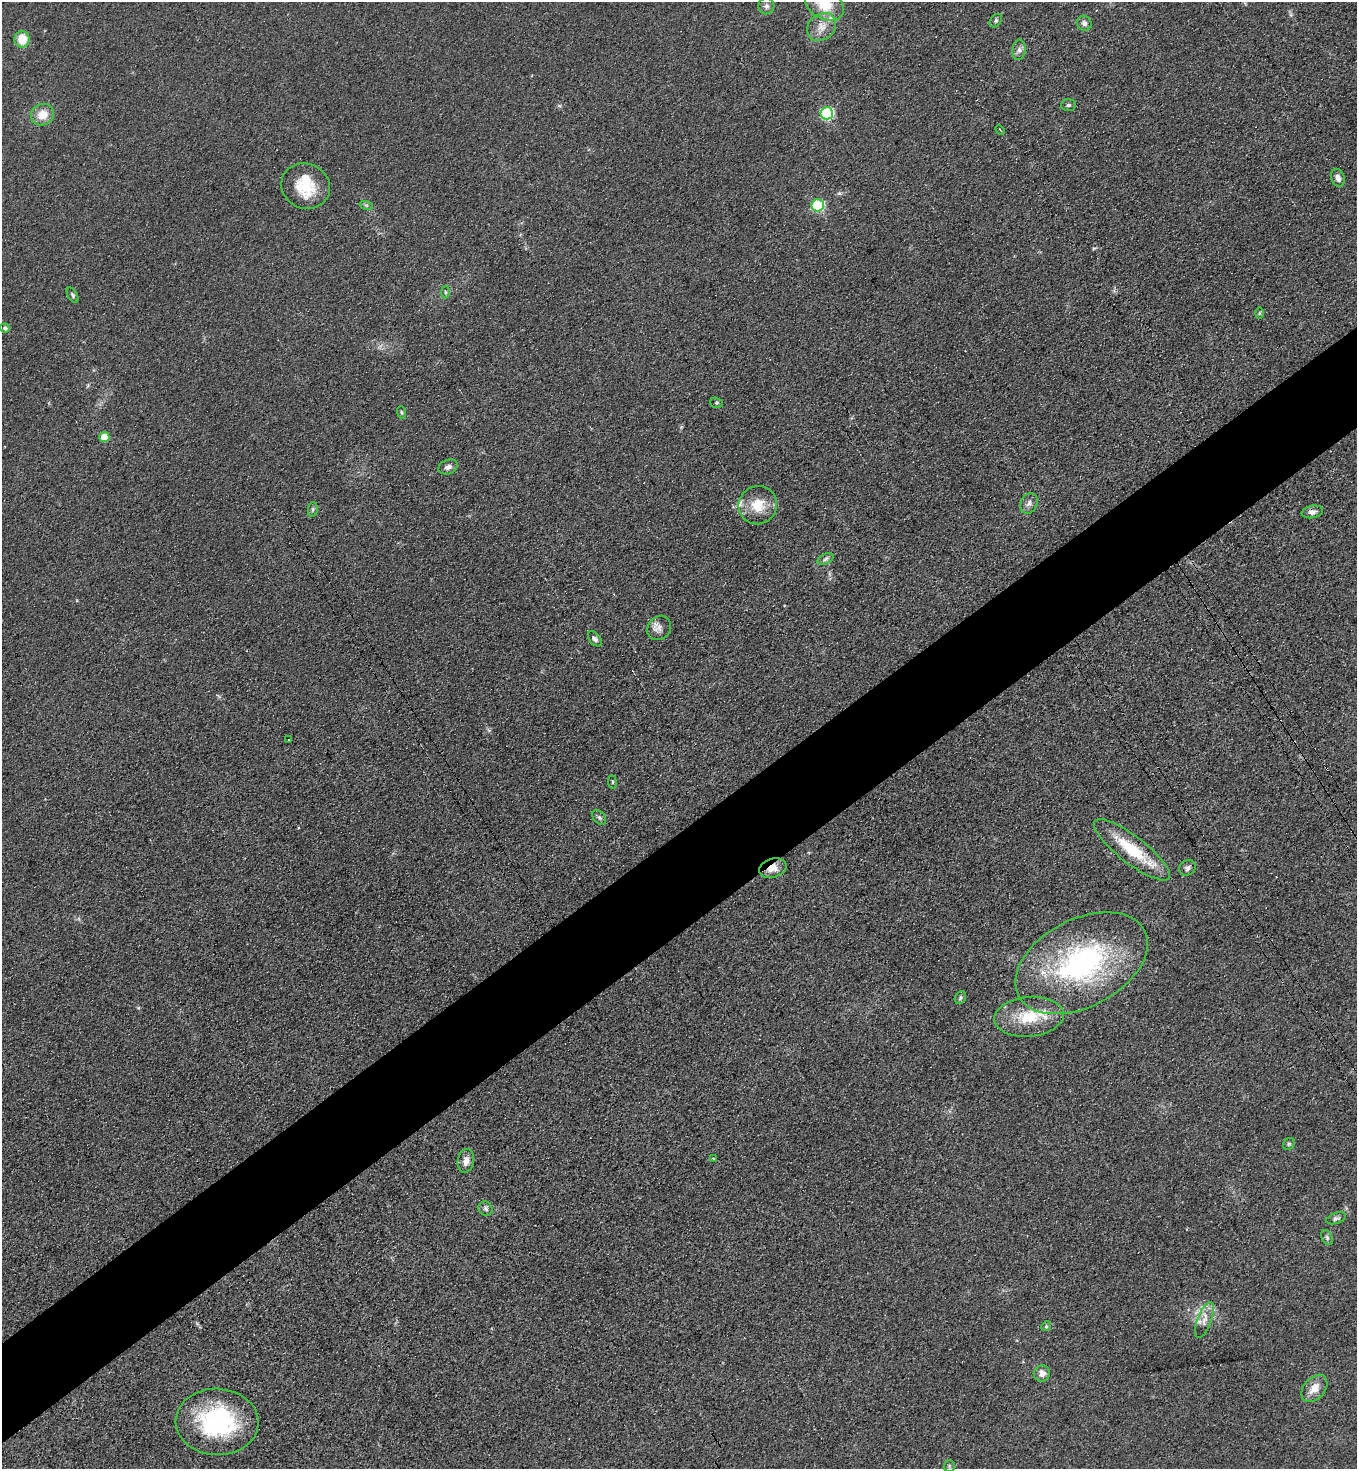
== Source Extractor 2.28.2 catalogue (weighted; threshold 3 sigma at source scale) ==
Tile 7 of 4 x 4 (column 3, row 2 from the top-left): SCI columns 3025-4379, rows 2961-4427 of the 5908 x 5918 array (HDU 1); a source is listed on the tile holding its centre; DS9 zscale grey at full resolution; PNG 1359 x 1471 px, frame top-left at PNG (2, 2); each listed source drawn as its Kron ellipse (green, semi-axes under 4 px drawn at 4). Shown black and unused: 7% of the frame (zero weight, under 3 of 4 exposures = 3% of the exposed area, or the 3 px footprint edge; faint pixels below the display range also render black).
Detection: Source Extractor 2.28.2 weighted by HDU 2 'WHT'; one run over the whole footprint, this tile lists its part. Background 0.0764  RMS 0.0072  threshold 0.0324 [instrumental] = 3 sigma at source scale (4.5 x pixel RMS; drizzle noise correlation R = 1.50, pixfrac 1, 0.05/0.05 arcsec/px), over >= 5 px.
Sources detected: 55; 1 inside a brighter object's white glare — neither listed nor drawn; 3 inside a brighter listed object's ellipse — not listed separately; the other 51 listed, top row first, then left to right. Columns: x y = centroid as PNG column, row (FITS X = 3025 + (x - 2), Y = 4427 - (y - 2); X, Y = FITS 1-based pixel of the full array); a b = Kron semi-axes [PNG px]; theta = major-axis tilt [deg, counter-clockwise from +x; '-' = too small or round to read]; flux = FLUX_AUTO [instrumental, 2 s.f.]
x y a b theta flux
824 4 21 14 -29 21
766 6 8 8 - 2.5
996 21 7 5 49 1.6
1084 23 7 7 - 3
821 27 16 12 44 9.1
22 39 8 7 - 14
1019 50 10 6 84 2.9
1068 105 7 5 2 1.6
827 113 6 6 - 88
42 115 12 10 28 11
1000 130 5 3 - 0.86
1338 178 9 6 -73 3.7
306 186 25 22 -23 27
366 205 7 4 -18 1.2
818 205 6 6 - 66
445 292 6 4 -88 1.2
73 295 8 4 -59 1.5
1259 313 6 4 89 0.85
5 328 5 4 - 1.2
716 403 6 5 - 1.2
401 412 6 4 -73 0.96
104 437 5 5 - 17
448 467 10 7 21 3.2
1029 503 11 8 65 3.2
758 505 19 19 - 17
313 509 7 5 85 1.3
1312 512 11 6 11 2.9
825 559 8 5 28 1.8
659 628 13 11 49 4.7
595 639 9 5 -50 2.3
288 740 3 2 - 0.55
612 782 7 3 -82 0.86
599 818 8 5 -48 1.8
1132 850 47 13 -38 33
773 868 14 9 18 7
1187 868 9 7 33 2.4
1082 963 71 44 28 160
960 998 7 5 56 1.3
1029 1017 35 20 5 28
1289 1144 6 5 - 1.4
713 1158 3 2 - 0.66
466 1161 12 8 81 5.3
486 1209 7 6 - 2
1336 1218 10 5 19 1.9
1327 1238 8 5 -64 1.6
1204 1320 19 7 70 5.8
1046 1326 5 4 - 1.1
1042 1373 8 8 - 4.7
1314 1388 16 10 49 8.8
217 1422 41 33 -2 84
949 1466 6 5 - 1.3
Overlapping masked pixels (flux is a lower limit): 1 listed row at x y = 773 868
Isophote crosses this tile's border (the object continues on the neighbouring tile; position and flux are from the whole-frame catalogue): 1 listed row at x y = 824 4